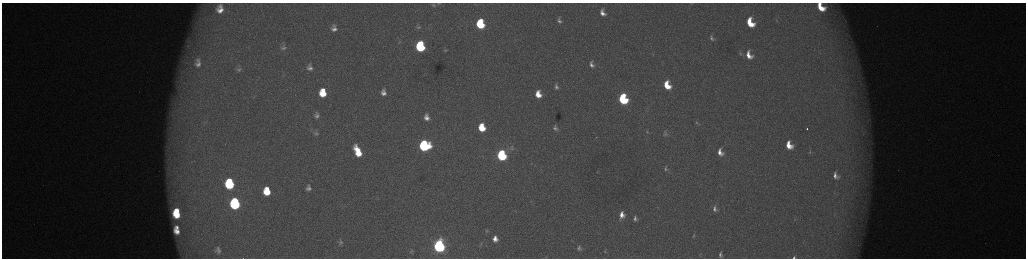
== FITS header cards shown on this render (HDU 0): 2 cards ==
NAXIS1  =                 2048 /fastest changing axis
NAXIS2  =                  512 /next to fastest changing axis

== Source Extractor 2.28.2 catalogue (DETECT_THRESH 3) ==
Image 2048 x 512 px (HDU 0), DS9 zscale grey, zoomed out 1/2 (1 PNG px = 2 x 2 image px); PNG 1028 x 260 px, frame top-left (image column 1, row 511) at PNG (2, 3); no overlay
Background 173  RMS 1.9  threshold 5.73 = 3 sigma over >= 5 px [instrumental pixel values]
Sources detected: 78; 5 cannot appear on this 1/2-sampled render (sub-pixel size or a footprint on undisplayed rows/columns) and are not listed; the other 73 listed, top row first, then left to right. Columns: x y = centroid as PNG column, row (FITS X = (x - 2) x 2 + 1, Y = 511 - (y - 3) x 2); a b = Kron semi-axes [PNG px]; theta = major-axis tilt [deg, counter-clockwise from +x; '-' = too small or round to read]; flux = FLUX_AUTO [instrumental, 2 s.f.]
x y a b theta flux
438 3 7 3 15 630
691 3 5 2 - 360
433 5 8 5 -11 1200
821 7 11 7 -49 9600
220 9 11 9 85 4900
603 13 6 4 -69 2500
776 20 3 2 - 280
559 21 7 4 -55 1300
845 21 4 3 - 360
750 23 8 6 -66 12000
480 24 8 6 -79 24000
418 27 9 5 -6 1500
334 28 8 6 -86 2400
712 38 9 5 -59 1300
399 42 7 2 5 390
420 47 7 6 - 38000
283 48 8 6 32 1200
446 50 6 4 -6 640
740 53 6 4 -76 580
749 55 10 6 -65 4600
198 63 16 11 88 5700
591 65 7 5 -62 1800
310 67 9 7 -85 2300
239 70 6 4 37 730
667 85 7 5 -66 9700
556 87 8 5 -74 1400
383 92 11 8 -81 3700
323 93 9 7 -85 11000
538 94 8 6 -75 6000
623 99 7 5 -70 42000
317 115 11 8 -88 2500
426 117 7 6 - 2700
696 123 4 4 - 420
482 127 6 5 - 11000
555 128 8 6 -68 1400
807 129 2 2 - 1100
647 132 5 4 - 480
862 132 4 2 - 270
316 133 12 8 -75 2900
665 133 9 5 -62 1100
789 145 8 6 -66 6700
424 146 7 7 - 59000
512 148 5 4 - 480
357 151 11 5 -65 11000
720 152 7 5 -67 2900
810 152 8 3 86 670
502 155 7 5 -75 51000
666 169 7 4 -85 810
835 176 7 4 -71 2000
229 184 8 6 -82 36000
308 188 10 8 -84 2500
267 191 8 7 - 11000
235 203 8 6 -82 62000
715 209 7 5 -72 1500
177 211 4 3 - 4100
177 214 7 5 -42 11000
622 215 9 6 80 3900
635 219 8 6 -66 1600
795 219 3 2 - 230
177 227 4 3 - 1400
177 231 7 4 -41 3300
693 236 7 3 79 520
495 239 6 5 - 3100
340 242 9 7 86 1600
439 246 7 6 - 130000
218 248 8 5 3 1200
579 248 9 8 - 2200
219 251 12 8 1 2600
412 251 7 4 -35 660
605 251 7 4 85 810
720 254 6 3 90 1100
546 257 5 3 - 370
794 257 5 3 - 720
At the frame edge (FLAGS 8, measured only in part): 4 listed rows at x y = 438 3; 691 3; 821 7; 794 257
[5 sub-pixel or undisplayed-footprint detections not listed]